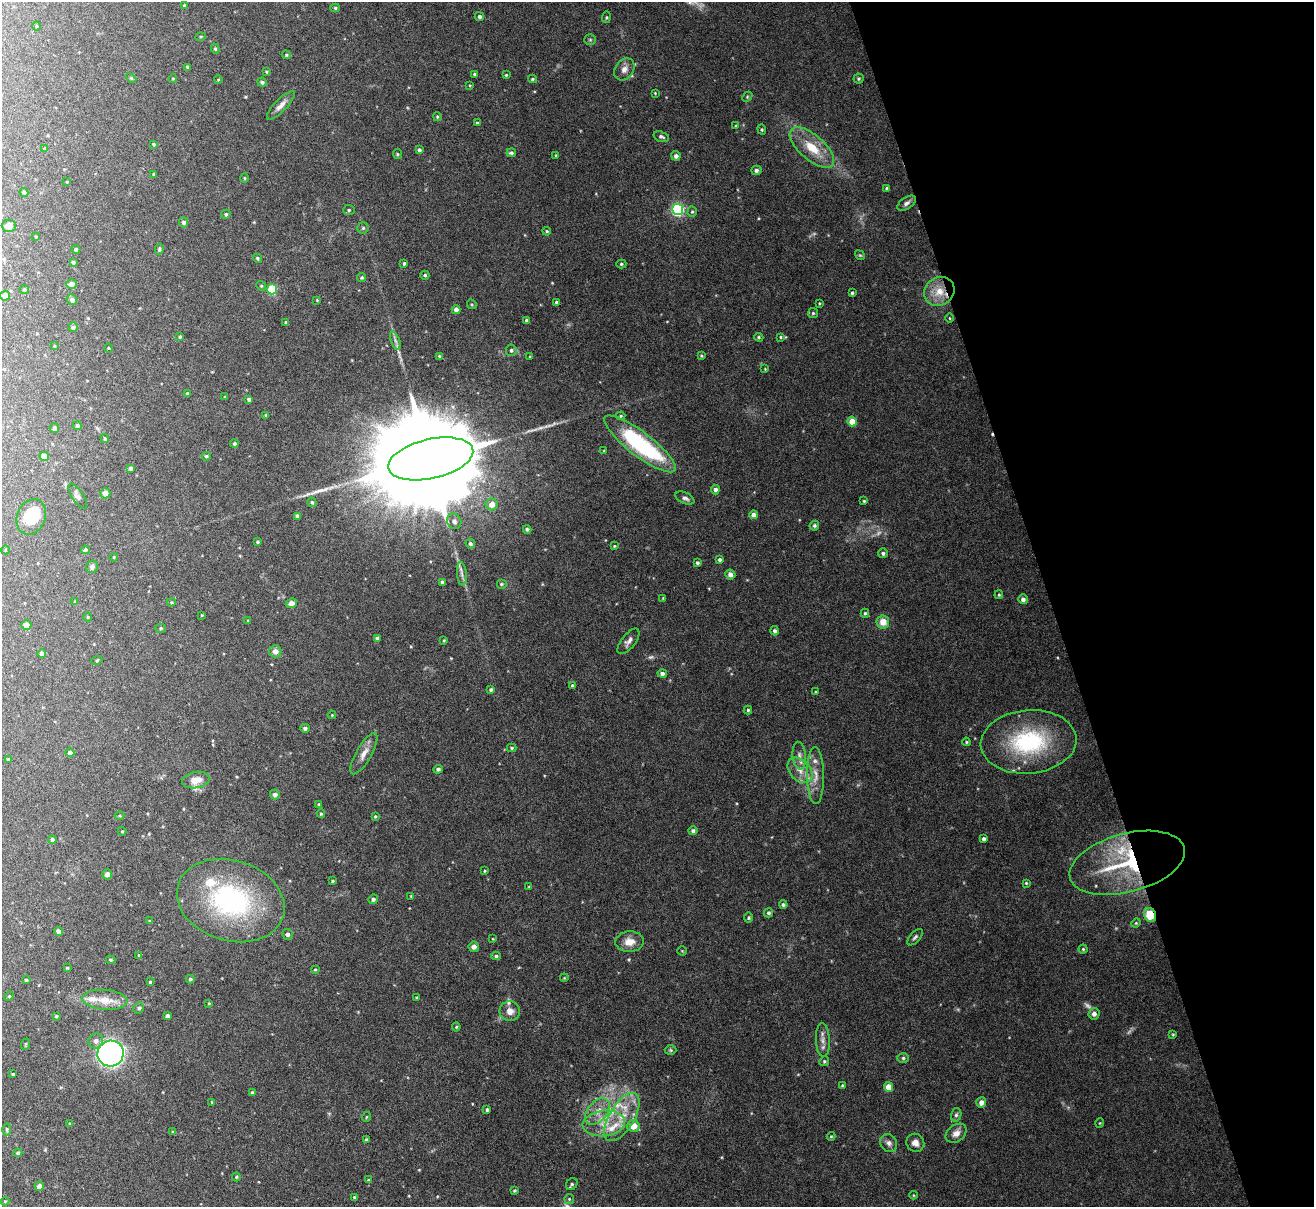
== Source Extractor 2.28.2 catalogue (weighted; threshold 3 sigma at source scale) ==
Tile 12 of 4 x 4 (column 4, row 3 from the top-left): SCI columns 3935-5246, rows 1348-2552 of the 5247 x 5228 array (HDU 1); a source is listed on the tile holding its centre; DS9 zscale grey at full resolution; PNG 1316 x 1209 px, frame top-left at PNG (2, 2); each listed source drawn as its Kron ellipse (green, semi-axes under 4 px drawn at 4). Shown black and unused: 20% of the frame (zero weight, under 4 of 8 exposures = <1% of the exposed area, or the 3 px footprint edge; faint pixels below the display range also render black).
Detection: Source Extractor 2.28.2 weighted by HDU 2 'WHT'; one run over the whole footprint, this tile lists its part. Background 0.0598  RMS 0.0025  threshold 0.0101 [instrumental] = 3 sigma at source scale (4.09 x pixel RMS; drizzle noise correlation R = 1.36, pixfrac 0.8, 0.05/0.05 arcsec/px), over >= 5 px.
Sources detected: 281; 8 too faint to see at this stretch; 1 cosmic-ray / hot-pixel residue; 1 long thin detection or spike segment (spike, bleed or trail) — neither listed nor drawn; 8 inside a brighter listed object's ellipse — not listed separately; the other 263 listed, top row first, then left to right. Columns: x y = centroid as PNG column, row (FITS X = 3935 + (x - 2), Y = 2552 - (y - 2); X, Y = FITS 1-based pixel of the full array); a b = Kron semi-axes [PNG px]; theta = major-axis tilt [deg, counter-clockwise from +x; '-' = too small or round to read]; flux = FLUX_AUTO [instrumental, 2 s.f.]
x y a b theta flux
184 5 4 3 - 0.26
335 8 5 4 - 0.32
479 16 5 4 - 0.59
606 17 6 3 82 0.25
36 26 5 3 - 0.23
200 37 5 3 - 0.26
590 40 5 5 - 0.33
215 49 5 4 - 0.31
286 55 5 4 - 0.27
188 67 4 3 - 0.73
624 69 12 9 54 1.5
266 72 4 4 - 0.28
474 74 4 3 - 0.34
506 75 4 4 - 0.28
131 78 6 4 -44 0.29
173 78 4 3 - 0.19
532 79 4 3 - 0.34
858 79 5 5 - 0.34
218 80 4 3 - 0.18
262 82 5 4 - 0.57
470 85 4 2 - 0.18
655 93 3 3 - 0.18
747 97 6 4 48 0.29
281 105 19 6 46 1.5
437 117 4 3 - 0.27
477 123 3 3 - 0.35
736 126 4 3 - 0.23
762 129 5 4 - 0.28
661 137 8 5 -19 0.48
154 144 4 3 - 0.26
45 148 4 3 - 0.27
812 148 27 12 -41 5.8
419 150 4 3 - 0.5
511 153 5 4 - 0.44
397 154 5 4 - 0.26
556 155 3 2 - 0.23
676 156 5 4 - 0.97
756 170 5 4 - 0.63
154 174 3 3 - 0.4
244 178 4 3 - 0.19
67 182 4 3 - 0.19
887 188 3 3 - 0.37
24 192 4 4 - 0.4
907 203 10 5 34 0.79
678 209 6 5 - 39
349 210 6 5 - 0.44
692 212 5 4 - 0.31
226 214 5 4 - 0.45
184 222 5 4 - 0.71
9 226 7 6 - 1.4
363 228 5 5 - 0.38
547 231 4 3 - 0.29
36 236 4 3 - 0.2
76 249 4 4 - 0.55
159 249 6 4 79 0.37
860 255 5 4 - 0.27
257 258 4 4 - 0.35
73 262 4 4 - 0.56
404 263 4 3 - 0.42
621 264 5 4 - 0.32
425 275 4 4 - 0.39
362 278 4 4 - 0.32
71 284 5 4 - 1.3
261 286 5 4 - 0.28
24 289 5 4 - 0.37
272 289 5 5 - 13
939 291 16 14 34 4.3
852 293 3 3 - 0.37
5 296 5 5 - 1.4
72 300 5 5 - 0.86
317 300 3 3 - 0.18
556 302 3 3 - 0.25
820 303 3 3 - 0.2
472 304 5 4 - 0.28
456 310 4 4 - 1
813 313 5 5 - 0.31
949 318 5 3 - 0.18
527 320 4 3 - 0.55
286 322 3 3 - 0.32
73 327 4 4 - 0.66
180 337 4 3 - 0.3
759 337 5 4 - 0.29
781 337 4 4 - 0.25
395 341 10 3 -69 0.61
54 346 3 3 - 0.17
108 348 4 3 - 0.19
511 350 6 5 - 0.56
439 356 3 3 - 0.23
701 356 4 3 - 0.24
530 357 4 3 - 0.18
765 369 4 3 - 0.19
187 393 4 3 - 0.36
225 397 3 2 - 0.21
249 399 3 3 - 0.5
266 415 3 3 - 0.29
621 416 4 4 - 0.26
852 421 5 4 - 3.9
77 426 4 4 - 0.57
54 428 5 4 - 0.67
105 439 4 3 - 0.34
234 443 4 4 - 0.39
640 444 44 12 -37 29
604 451 3 3 - 0.23
44 456 4 4 - 2.5
206 456 4 4 - 0.34
431 459 43 19 13 10000
131 468 4 4 - 0.69
715 490 5 4 - 0.9
105 493 5 5 - 1.3
78 496 14 5 -56 0.95
685 498 10 5 -24 0.73
864 501 3 3 - 0.26
312 502 5 4 - 0.39
492 504 6 6 - 2.1
753 515 4 4 - 1.3
297 516 4 3 - 0.74
31 517 18 14 68 9
454 521 8 7 - 0.86
814 526 5 4 - 0.42
527 529 4 4 - 0.48
257 542 3 3 - 0.3
470 544 5 4 - 0.49
614 546 4 3 - 0.23
5 550 4 3 - 0.16
85 550 4 4 - 0.49
883 553 5 4 - 0.49
114 557 4 3 - 0.19
720 560 4 3 - 0.53
697 563 3 3 - 0.44
92 567 6 5 - 0.79
462 574 12 5 -85 0.83
730 574 5 4 - 1.1
442 582 4 3 - 0.48
501 584 5 5 - 0.32
999 595 4 3 - 0.26
663 598 3 3 - 0.17
1023 599 5 5 - 0.84
75 602 4 3 - 0.24
171 602 4 3 - 0.26
291 603 5 4 - 1
865 613 4 3 - 0.31
202 615 3 3 - 0.2
88 617 4 3 - 0.16
248 621 4 3 - 0.24
883 622 6 6 - 2.7
26 625 5 5 - 1.5
161 628 5 4 - 0.34
775 631 5 4 - 0.66
377 638 4 4 - 0.65
444 640 3 3 - 0.22
628 641 15 7 52 1.2
275 651 6 6 - 1.3
42 653 4 4 - 1.2
97 660 5 3 - 0.21
662 673 5 4 - 0.84
572 686 4 3 - 0.43
491 690 4 4 - 0.44
815 692 4 3 - 0.2
748 710 4 3 - 0.36
332 715 4 3 - 0.2
305 728 4 4 - 0.69
966 742 4 3 - 0.27
1029 742 48 31 5 23
512 748 4 4 - 0.27
70 753 4 4 - 0.99
364 754 23 7 60 2.1
799 756 14 6 -84 1.3
9 759 4 3 - 0.66
438 769 5 4 - 0.53
800 770 15 10 -46 2.7
815 776 28 8 -89 3.1
196 780 14 8 11 2.7
275 794 5 5 - 1
319 804 3 3 - 0.3
321 814 4 3 - 0.3
120 816 5 3 - 0.23
375 816 3 3 - 0.27
122 831 4 4 - 0.22
693 831 5 4 - 0.58
984 839 4 3 - 0.6
52 840 4 4 - 0.45
1127 863 59 29 15 27
484 871 3 3 - 0.24
107 874 5 5 - 1.1
332 881 3 3 - 0.24
1026 883 4 4 - 0.24
529 887 3 3 - 0.21
411 896 4 3 - 0.19
373 899 5 4 - 0.65
231 900 55 40 -17 37
783 905 4 4 - 0.42
768 913 4 4 - 0.43
1150 915 7 6 - 5.4
749 918 5 4 - 0.35
150 921 3 3 - 0.27
1136 923 5 4 - 0.25
58 931 4 4 - 1.1
287 934 5 5 - 0.72
915 937 10 5 48 0.54
493 939 4 3 - 0.16
630 942 14 10 3 2.6
474 947 5 5 - 1.1
1083 949 4 4 - 0.27
682 951 4 4 - 0.2
139 955 4 4 - 0.3
496 956 4 4 - 0.39
111 960 5 4 - 0.31
67 968 4 3 - 0.25
315 970 4 3 - 0.2
564 978 4 3 - 0.19
190 979 4 3 - 0.33
26 980 3 3 - 0.3
150 982 3 3 - 0.28
9 996 5 4 - 0.26
417 998 4 3 - 0.26
105 1000 22 10 -5 3.7
209 1003 3 2 - 0.17
139 1008 5 5 - 0.5
510 1011 10 10 - 1.7
1094 1014 5 5 - 1
56 1016 4 3 - 0.23
167 1016 4 4 - 0.74
456 1027 4 4 - 0.24
1173 1034 4 3 - 0.22
823 1040 17 7 -87 1.5
96 1041 8 7 - 0.96
26 1044 6 3 71 0.22
671 1050 6 5 - 0.33
111 1054 13 13 - 100
903 1058 6 5 - 0.42
824 1061 5 4 - 0.3
13 1074 3 3 - 0.26
842 1085 3 2 - 0.26
888 1087 4 4 - 3.6
252 1093 4 4 - 0.52
212 1102 3 3 - 0.18
981 1102 5 5 - 1.2
487 1110 4 4 - 0.45
597 1111 15 9 49 2.7
956 1115 7 5 74 0.48
366 1117 5 3 - 0.19
622 1117 27 12 59 6
604 1123 21 13 6 4.8
1100 1123 5 3 - 0.17
70 1124 3 3 - 0.41
633 1126 6 6 - 3.1
7 1129 6 4 -88 0.32
173 1132 4 3 - 0.23
956 1133 11 8 37 1.5
831 1136 4 4 - 0.23
366 1140 3 3 - 0.5
889 1143 9 8 - 1
915 1143 9 8 - 1.4
18 1153 4 4 - 0.52
236 1177 4 4 - 0.29
368 1180 4 4 - 0.24
572 1184 6 5 - 0.44
39 1186 4 4 - 0.95
514 1191 4 3 - 0.3
914 1195 4 3 - 0.17
355 1197 4 4 - 0.35
569 1199 5 5 - 0.3
5 1201 4 4 - 0.22
Overlapping masked pixels (flux is a lower limit): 3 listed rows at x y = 939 291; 1127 863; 1150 915